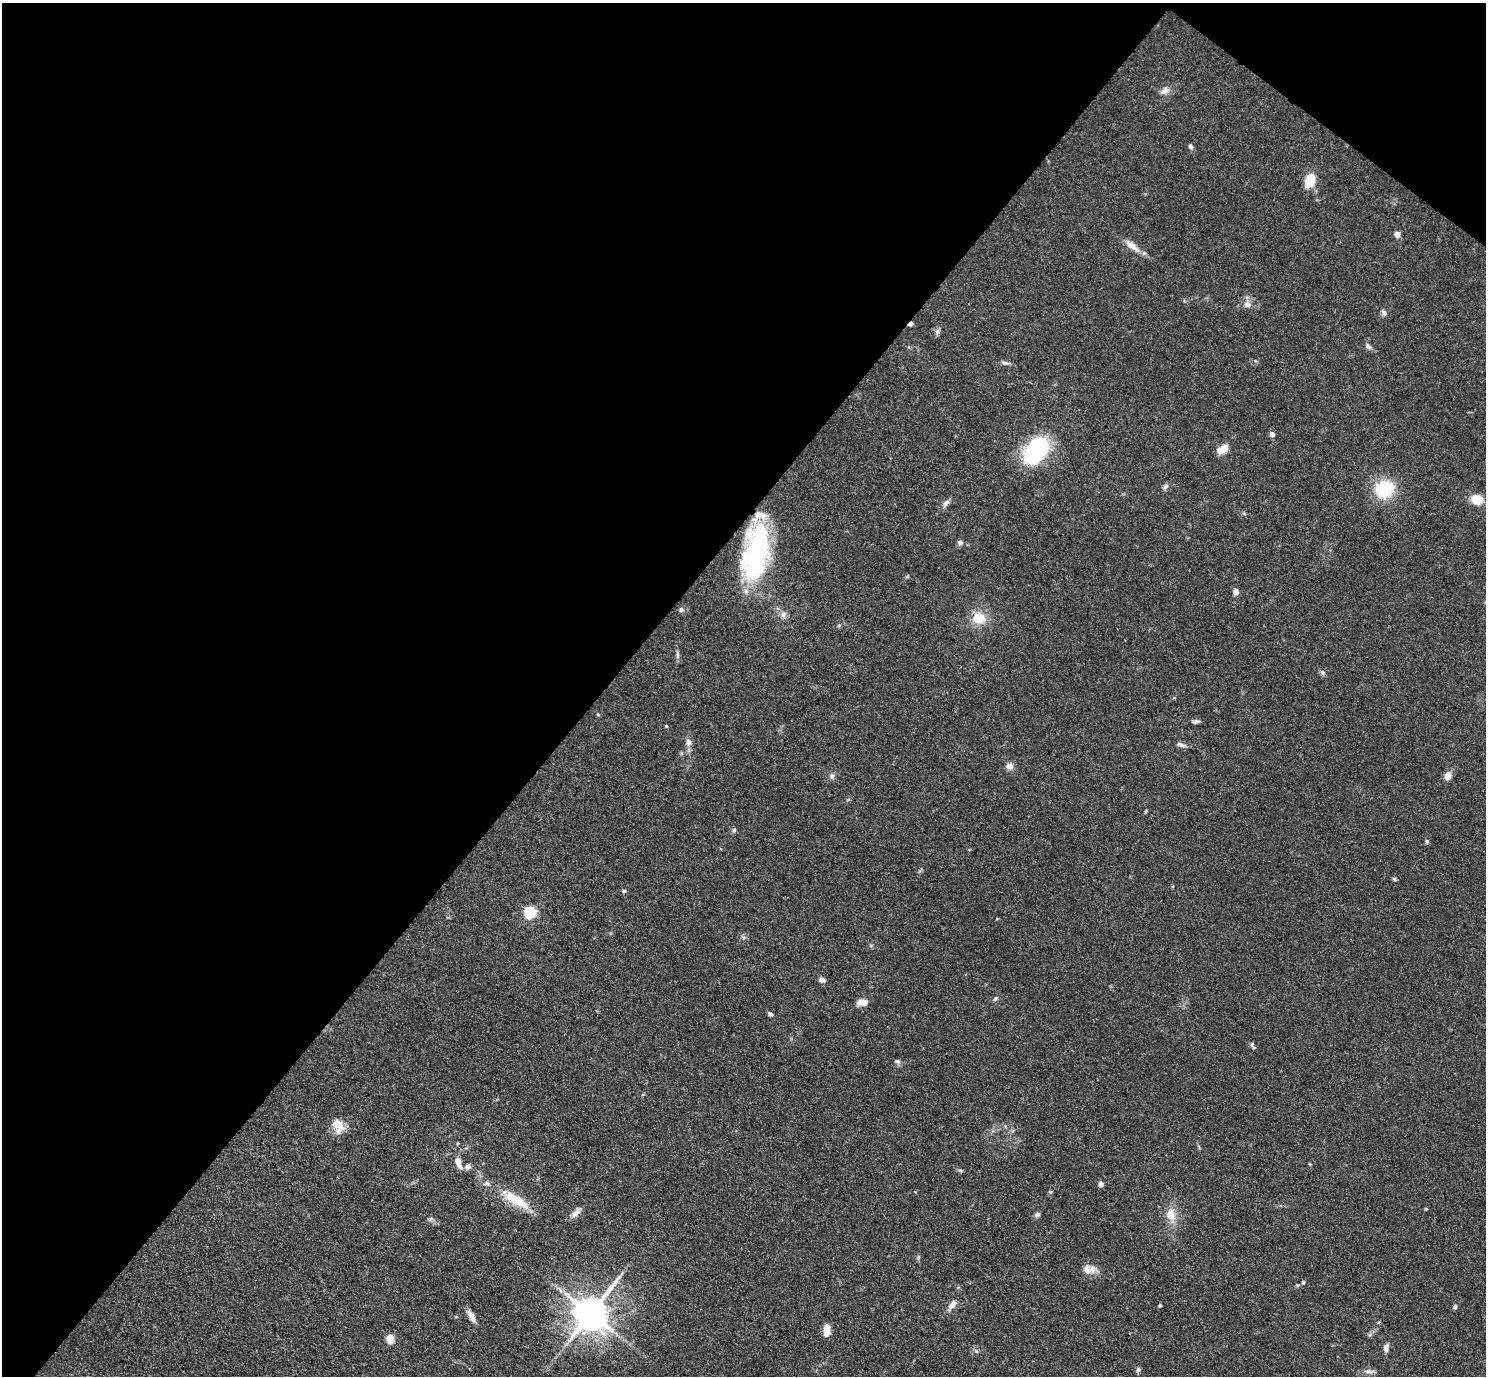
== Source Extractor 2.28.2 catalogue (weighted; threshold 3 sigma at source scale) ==
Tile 2 of 4 x 4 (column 2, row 1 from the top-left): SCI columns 1487-2970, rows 4416-5789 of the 5940 x 5944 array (HDU 1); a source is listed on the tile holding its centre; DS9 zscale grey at full resolution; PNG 1488 x 1378 px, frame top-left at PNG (2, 3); no overlay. Shown black and unused: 43% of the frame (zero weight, under 3 of 4 exposures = <1% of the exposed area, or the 3 px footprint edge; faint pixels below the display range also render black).
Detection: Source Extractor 2.28.2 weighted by HDU 2 'WHT'; one run over the whole footprint, this tile lists its part. Background 0.0727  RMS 0.0056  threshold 0.0253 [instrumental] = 3 sigma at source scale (4.5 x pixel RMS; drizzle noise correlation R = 1.50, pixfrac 1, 0.05/0.05 arcsec/px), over >= 5 px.
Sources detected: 72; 1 cosmic-ray / hot-pixel residue — not listed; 3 inside a brighter listed object's ellipse — not listed separately; the other 68 listed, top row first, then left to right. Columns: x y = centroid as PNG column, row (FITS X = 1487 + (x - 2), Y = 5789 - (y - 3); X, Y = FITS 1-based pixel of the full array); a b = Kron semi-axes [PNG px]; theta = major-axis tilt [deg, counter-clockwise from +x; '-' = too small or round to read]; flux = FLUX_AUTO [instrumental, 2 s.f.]
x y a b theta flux
1164 91 15 9 50 3.4
1190 146 6 5 - 1.3
1310 180 13 8 72 15
1397 234 6 6 - 2.7
1132 246 25 8 -38 5.9
1247 304 11 9 -30 3.2
1384 313 8 6 -73 1.4
937 331 8 6 69 1.4
1368 346 8 6 -53 1.7
1005 363 12 4 -13 1.6
1272 434 5 4 - 3.2
1222 449 12 7 26 7.4
1036 451 21 12 53 87
1166 486 9 6 41 1.5
1384 489 17 15 22 30
1477 499 13 10 -11 9.3
946 503 12 6 51 2.3
960 543 7 6 - 1.4
756 553 60 28 81 88
1236 592 7 6 - 2.5
681 610 6 6 - 1.6
783 614 8 7 - 2.3
979 618 15 13 -18 12
839 625 6 4 1 0.69
1322 672 6 5 - 1.1
1195 721 8 5 15 1.4
666 726 4 4 - 0.52
689 742 9 8 - 2.4
1180 745 11 5 -16 2.2
1009 766 8 7 - 2.8
832 776 8 6 78 1.7
1448 776 9 8 - 3.6
1146 811 5 3 - 0.58
734 830 6 6 - 0.99
1427 841 6 4 -71 0.85
1394 879 6 4 -45 0.8
624 891 5 4 - 1.1
530 913 6 5 - 68
744 937 6 4 17 0.94
822 980 7 6 - 2.4
995 999 7 4 53 0.97
862 1002 12 7 1 4.4
770 1014 6 5 - 1.3
1252 1044 8 4 -89 0.99
897 1061 8 5 -3 1.2
338 1126 18 13 -66 7.9
458 1162 16 7 -70 4.6
468 1167 6 5 - 3.1
960 1170 6 4 -18 0.84
1101 1184 7 6 - 1.6
1050 1192 5 4 - 0.7
515 1199 35 10 -32 18
575 1213 14 7 41 3.1
1037 1214 7 5 18 1.5
1171 1214 12 9 -80 7.6
918 1257 5 5 - 0.94
1087 1270 14 12 -26 5
1303 1282 5 4 - 0.76
952 1305 13 6 51 3.3
1160 1305 4 4 - 0.65
1455 1307 6 5 - 0.95
591 1313 11 9 52 1400
471 1316 17 6 -61 3.3
827 1329 11 8 70 4.2
389 1339 11 9 -83 4.3
1386 1348 10 6 82 2.4
1138 1370 6 5 - 1.3
1369 1372 12 6 2 2.6
Overlapping masked pixels (flux is a lower limit): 3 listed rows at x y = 756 553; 979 618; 515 1199